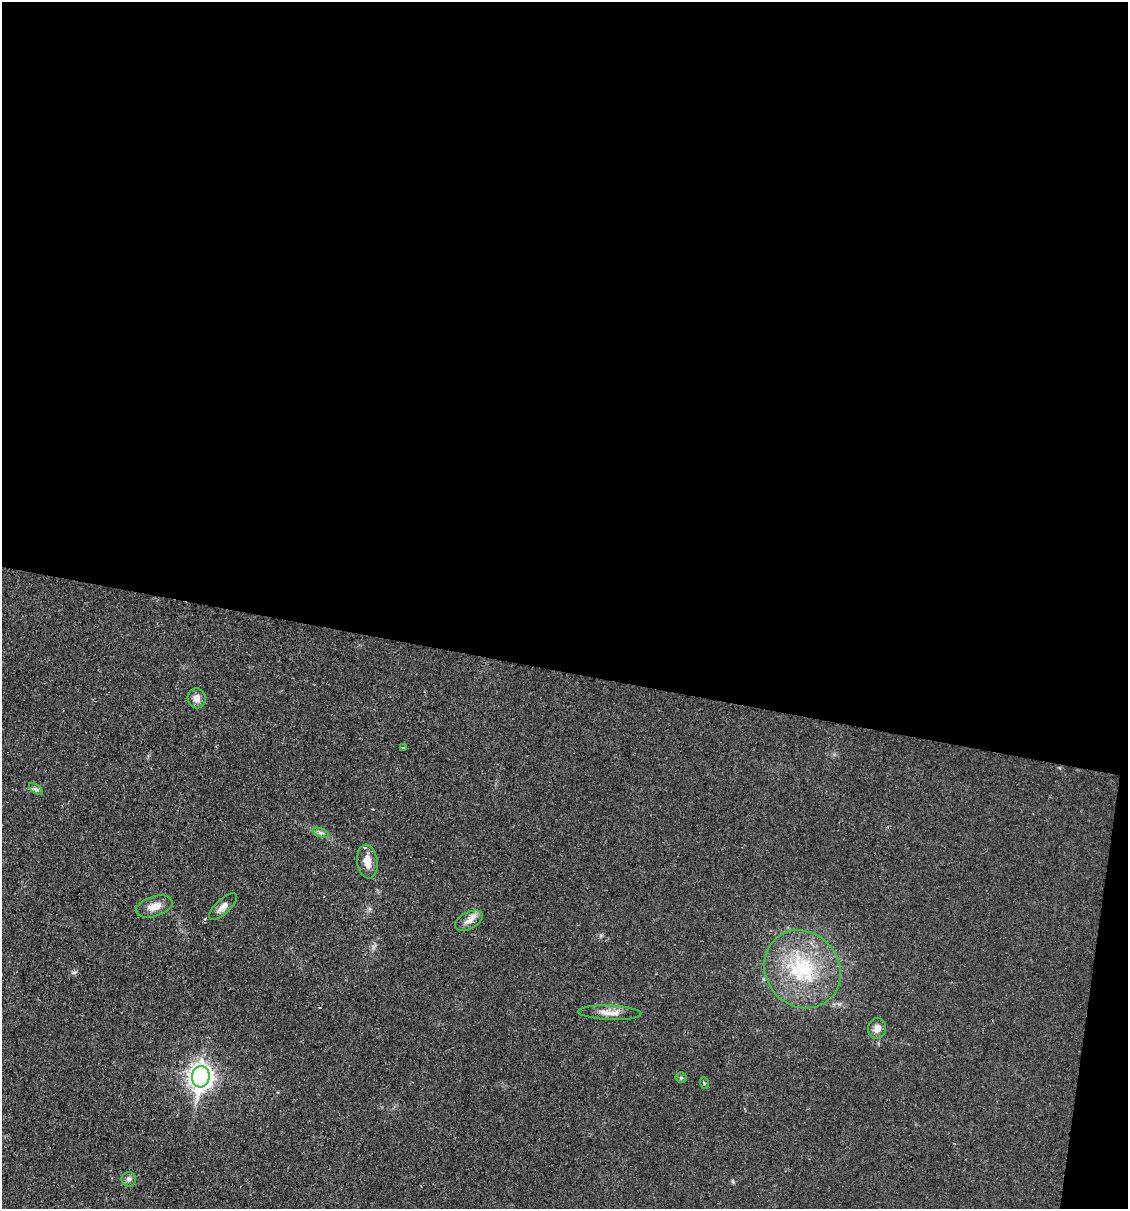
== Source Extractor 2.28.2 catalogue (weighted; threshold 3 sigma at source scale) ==
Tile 4 of 4 x 4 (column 4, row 1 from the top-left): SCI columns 3611-4736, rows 3621-4827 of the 4848 x 4828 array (HDU 1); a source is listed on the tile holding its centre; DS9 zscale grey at full resolution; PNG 1130 x 1211 px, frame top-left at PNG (2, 2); each listed source drawn as its Kron ellipse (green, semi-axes under 4 px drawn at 4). Shown black and unused: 57% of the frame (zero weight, under 2 of 3 exposures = <1% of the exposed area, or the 3 px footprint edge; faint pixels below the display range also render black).
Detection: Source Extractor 2.28.2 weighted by HDU 2 'WHT'; one run over the whole footprint, this tile lists its part. Background 0.0329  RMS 0.0049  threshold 0.022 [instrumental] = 3 sigma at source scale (4.5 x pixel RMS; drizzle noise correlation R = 1.50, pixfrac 1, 0.05/0.05 arcsec/px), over >= 5 px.
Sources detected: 15; all 15 listed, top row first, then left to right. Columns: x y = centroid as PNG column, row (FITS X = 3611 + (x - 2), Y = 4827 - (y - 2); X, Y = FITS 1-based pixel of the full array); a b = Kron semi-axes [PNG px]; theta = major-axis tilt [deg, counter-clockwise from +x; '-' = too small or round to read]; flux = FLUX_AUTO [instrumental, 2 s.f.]
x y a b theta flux
197 698 10 9 - 3.3
403 747 3 2 - 1.1
36 789 8 4 -36 0.99
321 833 9 4 -19 1.2
367 862 17 10 -83 6.3
154 906 19 10 17 5.3
223 907 18 7 44 3.4
469 921 15 8 28 3.6
802 969 41 36 -51 42
610 1013 32 7 -2 5.1
877 1028 10 9 - 3.3
201 1077 11 8 83 350
681 1078 5 5 - 0.67
704 1083 6 3 -73 0.48
129 1179 7 7 - 1.4